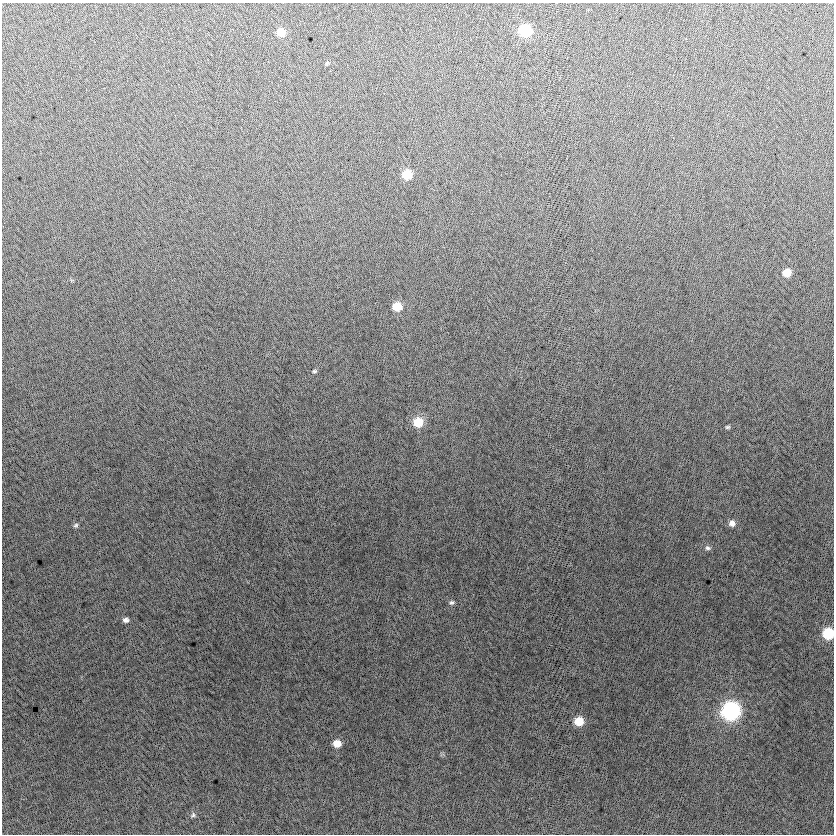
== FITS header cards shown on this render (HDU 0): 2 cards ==
NAXIS1  =                  832
NAXIS2  =                  832

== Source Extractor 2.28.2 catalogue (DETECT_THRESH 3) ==
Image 832 x 832 px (HDU 0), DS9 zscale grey, 1 PNG px = 1 image px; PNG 836 x 836 px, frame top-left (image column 1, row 832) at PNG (2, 3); no overlay
Background -5.96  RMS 13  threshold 37.6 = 3 sigma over >= 5 px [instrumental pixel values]
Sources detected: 19; all 19 listed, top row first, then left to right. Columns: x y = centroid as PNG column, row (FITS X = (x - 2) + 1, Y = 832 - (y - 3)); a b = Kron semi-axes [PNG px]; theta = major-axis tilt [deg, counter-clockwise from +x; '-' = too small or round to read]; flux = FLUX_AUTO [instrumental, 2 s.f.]
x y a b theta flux
525 31 8 8 - 53000
281 32 8 8 - 11000
327 63 7 4 45 1000
407 174 8 7 - 23000
787 272 8 7 - 11000
397 306 8 7 - 17000
314 371 5 4 - 1100
418 422 10 9 - 21000
727 427 6 5 - 1400
732 523 8 7 - 4700
76 525 7 6 - 1800
708 548 8 6 -8 2400
451 602 7 5 18 1800
126 620 7 6 - 3100
828 633 7 7 - 46000
731 711 10 9 - 240000
579 721 8 8 - 17000
337 743 8 7 - 11000
193 815 8 7 - 2200
At the frame edge (FLAGS 8, measured only in part): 1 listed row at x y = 828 633